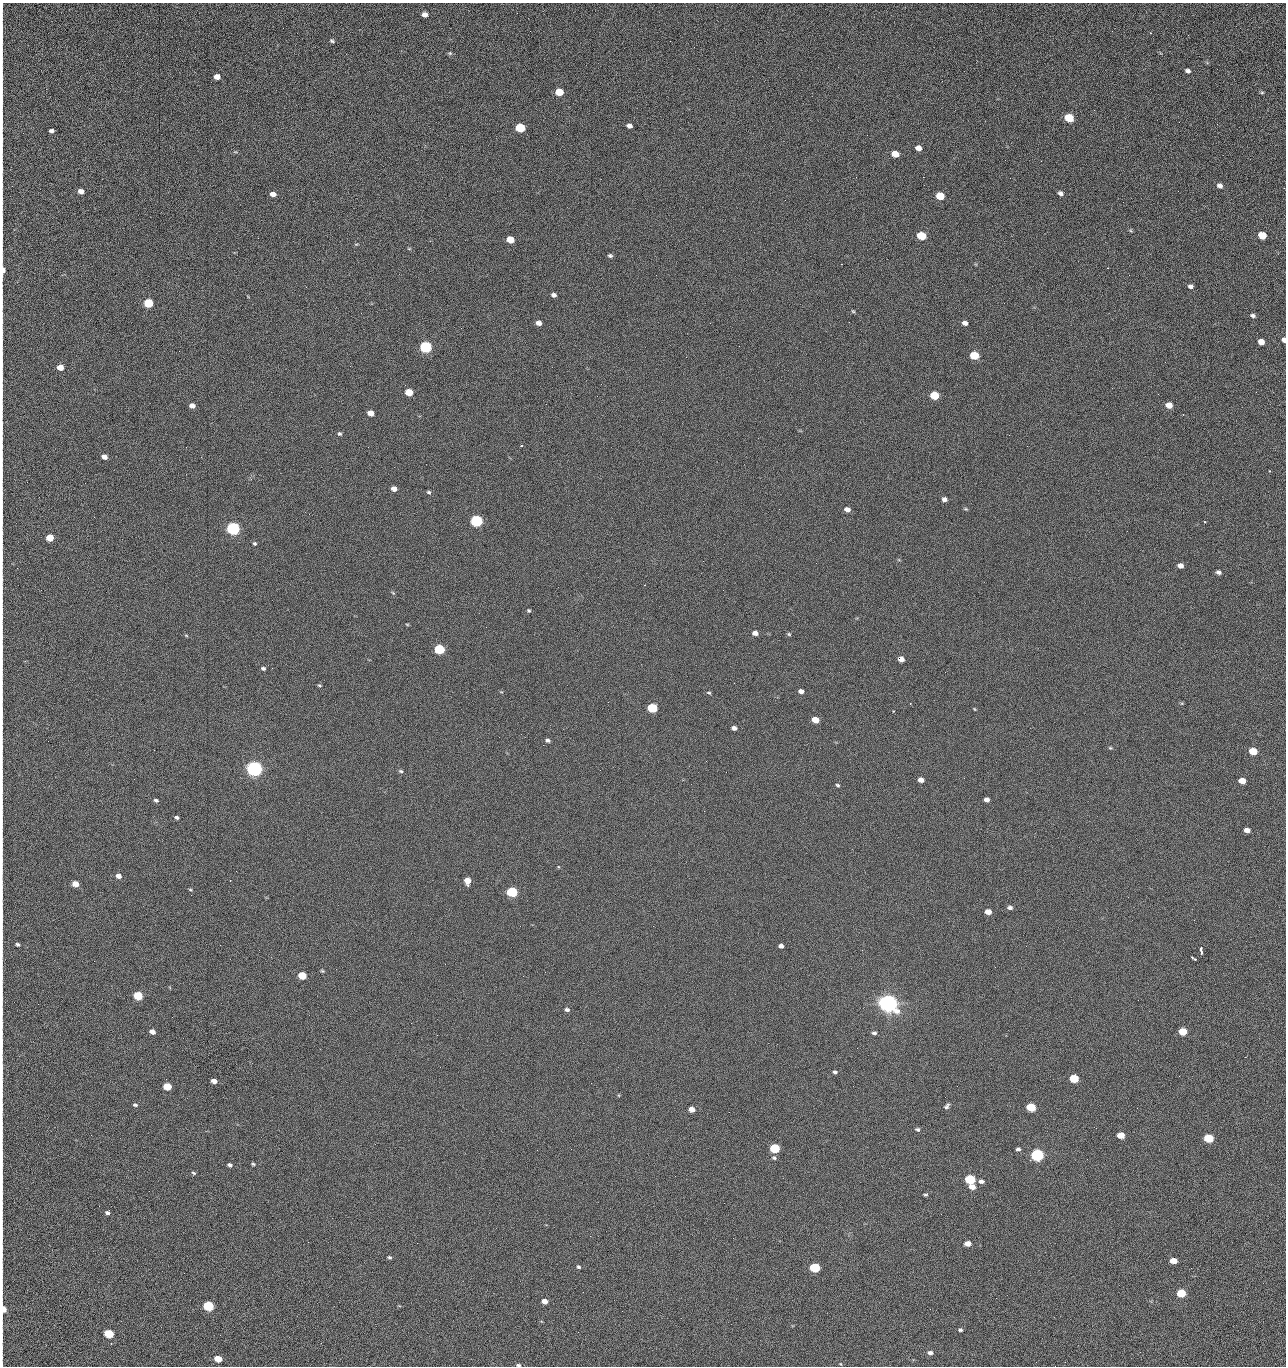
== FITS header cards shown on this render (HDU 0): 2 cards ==
NAXIS1  =                 1284 /fastest changing axis
NAXIS2  =                 1364 /next to fastest changing axis

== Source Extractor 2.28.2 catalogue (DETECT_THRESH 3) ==
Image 1284 x 1364 px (HDU 0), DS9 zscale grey, 1 PNG px = 1 image px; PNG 1288 x 1368 px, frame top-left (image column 1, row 1364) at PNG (2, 3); no overlay
Background 126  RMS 14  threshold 43.5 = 3 sigma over >= 5 px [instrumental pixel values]
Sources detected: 206; all 206 listed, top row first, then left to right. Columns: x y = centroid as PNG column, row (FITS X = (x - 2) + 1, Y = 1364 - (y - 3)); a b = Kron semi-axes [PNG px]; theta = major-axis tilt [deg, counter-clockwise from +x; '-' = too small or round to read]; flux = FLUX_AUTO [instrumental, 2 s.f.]
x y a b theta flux
425 14 5 4 - 4.9e+03
2 26 14 2 90 2.7e+03
1151 33 3 2 - 6.6e+02
1188 35 2 2 - 1.3e+03
332 41 6 4 -28 1.7e+03
670 41 2 2 - 2.3e+03
450 53 6 5 - 1.5e+03
2 55 29 2 90 4.8e+03
1188 71 6 4 -29 2.7e+03
217 77 5 4 - 8.2e+03
559 92 6 5 - 2.3e+04
1262 92 5 4 - 1.1e+03
2 102 27 2 90 5.4e+03
1069 118 6 5 - 4.4e+04
1179 122 2 2 - 1.2e+03
629 126 5 4 - 3.6e+03
520 128 6 5 - 5.3e+04
51 131 5 4 - 2.6e+03
2 139 23 2 90 4.1e+03
918 148 5 5 - 6.2e+03
895 154 6 5 - 1.6e+04
1005 160 2 2 - 1.3e+03
1041 161 2 2 - 1.9e+03
2 168 17 2 90 2.4e+03
856 177 2 2 - 2.4e+03
923 177 2 2 - 3.1e+04
1220 186 6 5 - 3.8e+03
81 191 5 4 - 5.0e+03
1060 193 5 4 - 2.9e+03
273 194 5 4 - 5.6e+03
940 196 6 5 - 2.8e+04
785 200 2 2 - 5.7e+02
1123 202 2 2 - 7.8e+02
2 222 17 2 90 3.2e+03
1262 235 6 5 - 2.5e+04
921 236 6 5 - 4.2e+04
510 239 6 5 - 2.0e+04
409 249 6 4 0 1.0e+03
610 256 5 4 - 1.8e+03
841 264 2 2 - 2.7e+04
3 270 7 3 89 8.9e+03
1191 286 6 5 - 2.6e+03
306 287 3 2 - 8.3e+02
554 295 5 4 - 3.0e+03
148 303 6 5 - 5.1e+04
853 311 5 4 - 1.1e+03
1253 315 6 4 -20 2.3e+03
2 321 9 2 90 1.5e+03
849 322 3 2 - 8.0e+02
539 323 5 4 - 5.1e+03
710 323 2 2 - 3.5e+03
965 323 5 4 - 3.8e+03
1284 340 5 4 - 3.3e+03
1261 342 5 5 - 9.8e+03
739 346 2 2 - 4.5e+02
425 347 6 5 - 1.6e+05
974 355 6 5 - 3.9e+04
2 364 14 2 90 2.0e+03
350 366 2 2 - 2.5e+03
60 367 5 5 - 1.1e+04
409 392 6 5 - 2.0e+04
1256 392 2 2 - 1.4e+03
934 395 6 5 - 3.3e+04
1169 405 6 5 - 9.9e+03
192 406 5 4 - 5.0e+03
370 413 5 5 - 9.5e+03
339 434 5 5 - 1.6e+03
1009 435 2 2 - 1.4e+03
521 446 2 2 - 9.0e+02
1027 446 2 2 - 5.0e+02
186 447 2 2 - 2.9e+03
104 457 5 4 - 5.8e+03
1269 471 3 2 - 7.6e+02
85 483 2 2 - 8.9e+02
394 489 5 5 - 5.4e+03
429 492 6 5 - 1.7e+03
944 499 5 4 - 3.5e+03
779 509 2 2 - 4.9e+02
847 509 6 5 - 4.9e+03
966 509 6 4 -11 1.2e+03
2 519 18 2 90 2.9e+03
476 521 6 5 - 2.0e+05
1205 522 3 3 - 9.2e+02
233 528 6 5 - 3.3e+05
50 538 5 5 - 1.9e+04
254 543 5 4 - 1.6e+03
1180 566 6 5 - 5.6e+03
1218 572 6 5 - 2.8e+03
393 593 6 4 -43 1.2e+03
2 611 10 2 90 1.7e+03
529 611 4 4 - 1.3e+03
407 624 5 3 - 9.1e+02
755 633 6 5 - 5.2e+03
789 634 5 4 - 1.3e+03
186 635 6 3 -20 9.0e+02
439 649 6 5 - 9.0e+04
901 659 5 5 - 7.1e+03
263 668 5 4 - 2.1e+03
319 685 5 3 - 1.1e+03
801 691 5 4 - 3.9e+03
709 693 6 4 -18 1.4e+03
2 700 12 2 90 1.9e+03
652 708 6 5 - 6.9e+04
974 709 5 3 - 7.8e+02
894 711 3 2 - 1.2e+03
815 720 6 4 -18 1.4e+04
734 728 5 4 - 3.7e+03
548 740 5 4 - 2.5e+03
543 745 2 2 - 3.4e+03
1110 748 5 4 - 1.2e+03
1253 751 6 5 - 2.7e+04
706 761 2 2 - 2.2e+03
254 769 6 5 - 7.3e+05
401 771 6 4 -19 1.6e+03
726 772 2 2 - 2.6e+03
921 780 5 4 - 5.8e+03
1242 781 5 5 - 1.3e+04
838 785 5 3 - 1.3e+03
156 800 5 4 - 1.8e+03
987 800 5 4 - 4.1e+03
176 817 4 4 - 2.0e+03
1247 830 5 4 - 6.1e+03
118 876 6 5 - 5.6e+03
467 881 6 5 - 1.4e+04
75 884 5 4 - 1.0e+04
190 890 6 3 -20 1.1e+03
512 892 6 5 - 1.3e+05
2 895 17 2 90 2.6e+03
1010 908 6 4 -6 2.9e+03
988 912 5 4 - 9.4e+03
2 935 12 2 90 1.8e+03
17 944 5 4 - 1.7e+03
781 946 5 4 - 3.4e+03
1201 950 7 3 -82 4.4e+03
1192 958 7 2 -30 2.3e+03
322 971 5 3 - 1.2e+03
302 975 6 5 - 3.3e+04
2 976 14 2 90 2.3e+03
523 976 2 2 - 2.1e+03
138 996 6 5 - 5.3e+04
888 1003 7 6 - 1.2e+06
567 1010 6 5 - 2.3e+03
411 1023 2 2 - 5.4e+03
2 1024 11 2 90 1.8e+03
1183 1031 6 5 - 2.9e+04
152 1032 5 4 - 6.1e+03
874 1033 5 4 - 2.2e+03
2 1045 7 2 90 7.6e+02
857 1048 2 2 - 1.4e+03
1245 1057 3 2 - 2.0e+03
835 1072 5 4 - 2.0e+03
2 1076 11 2 90 2.1e+03
1179 1076 2 2 - 2.7e+03
1074 1078 6 5 - 4.8e+04
214 1081 5 4 - 5.6e+03
167 1086 6 5 - 3.1e+04
135 1105 6 4 -16 1.8e+03
947 1106 8 5 42 2.5e+03
1031 1107 6 5 - 4.5e+04
691 1109 5 4 - 8.7e+03
729 1112 2 2 - 1.0e+03
1096 1128 2 2 - 4.2e+02
917 1129 6 5 - 2.0e+03
91 1135 2 2 - 2.5e+03
1121 1135 5 4 - 1.7e+04
1208 1138 6 5 - 5.9e+04
775 1148 6 5 - 7.9e+04
571 1149 3 2 - 9.3e+02
1018 1149 4 3 - 2.1e+03
1037 1155 6 5 - 2.8e+05
774 1158 6 5 - 2.1e+03
1087 1159 2 2 - 1.3e+03
253 1164 5 4 - 1.2e+03
229 1165 4 3 - 2.6e+03
193 1173 6 4 -27 1.4e+03
2 1177 10 2 90 1.6e+03
970 1179 6 5 - 8.5e+04
981 1181 6 4 -11 3.7e+03
972 1187 5 5 - 9.8e+03
2 1188 10 2 90 1.9e+03
925 1195 5 3 - 1.3e+03
107 1213 5 4 - 2.3e+03
2 1232 21 2 90 3.7e+03
308 1242 2 2 - 2.0e+03
417 1243 2 2 - 5.4e+03
968 1243 5 4 - 8.9e+03
389 1257 5 4 - 1.5e+03
1173 1261 5 4 - 1.4e+04
578 1267 4 3 - 1.5e+03
814 1267 6 5 - 8.1e+04
2 1275 9 2 90 1.4e+03
583 1292 2 2 - 5.3e+02
1181 1293 6 5 - 4.6e+04
996 1298 2 2 - 2.7e+03
544 1301 5 4 - 7.4e+03
208 1306 6 5 - 1.0e+05
3 1309 7 4 -90 1.4e+04
622 1311 2 2 - 7.6e+02
960 1330 4 4 - 1.9e+03
578 1332 2 2 - 3.7e+03
109 1334 6 5 - 5.4e+04
930 1353 7 5 -7 3.7e+03
218 1359 6 4 -17 1.9e+04
841 1364 4 3 - 6.9e+02
518 1365 5 3 - 1.7e+03
1055 1366 2 2 - 2.0e+03
At the frame edge (FLAGS 8, measured only in part): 26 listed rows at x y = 2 26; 2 55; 2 102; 2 139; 2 168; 2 222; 3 270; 2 321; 1284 340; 2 364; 2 519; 2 611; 2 700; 2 895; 2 935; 2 976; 2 1024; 2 1045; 2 1076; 2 1177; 2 1188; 2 1232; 2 1275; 3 1309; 518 1365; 1055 1366

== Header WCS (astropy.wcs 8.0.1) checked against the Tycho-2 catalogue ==
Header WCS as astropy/WCSLIB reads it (CRVAL/CRPIX/CD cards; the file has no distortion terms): RA---TAN/DEC--TAN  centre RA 15:41:40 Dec +52:00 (235.42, +51.99 deg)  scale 1.26 arcsec/px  FOV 26.9' x 28.5'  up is +92 deg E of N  parity flipped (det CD > 0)
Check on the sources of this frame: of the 60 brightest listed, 10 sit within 2.0 arcsec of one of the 12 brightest Tycho-2 stars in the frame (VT <= 12.29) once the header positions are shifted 0.63 arcsec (0.17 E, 0.61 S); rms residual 0.84 arcsec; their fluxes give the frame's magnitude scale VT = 24.51 - 2.5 log10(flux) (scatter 0.24 mag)
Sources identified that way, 10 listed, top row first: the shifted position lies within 2.0 arcsec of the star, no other Tycho-2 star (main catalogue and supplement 1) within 4.0 arcsec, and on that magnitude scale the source's flux lands within +1.5 / -3 mag of the star's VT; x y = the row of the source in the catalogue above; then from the Tycho-2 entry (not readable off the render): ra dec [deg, ICRS J2000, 3 dp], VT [Tycho-2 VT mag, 2 dp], TYC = Tycho-2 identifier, HIP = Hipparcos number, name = IAU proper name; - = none
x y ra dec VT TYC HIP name
425 347 235.614 +52.064 11.61 3489-1132-1 - -
476 521 235.514 +52.049 11.19 3489-1407-1 - -
233 528 235.515 +52.133 11.12 3489-1380-1 - -
254 769 235.378 +52.130 9.31 3489-1322-1 76850 -
512 892 235.303 +52.042 11.52 3489-958-1 - -
888 1003 235.232 +51.912 9.59 3489-824-1 - -
1037 1155 235.143 +51.862 10.97 3489-1016-1 - -
970 1179 235.131 +51.886 12.29 3489-908-1 - -
814 1267 235.084 +51.941 11.45 3489-1346-1 - -
208 1306 235.075 +52.152 11.74 3489-912-1 - -